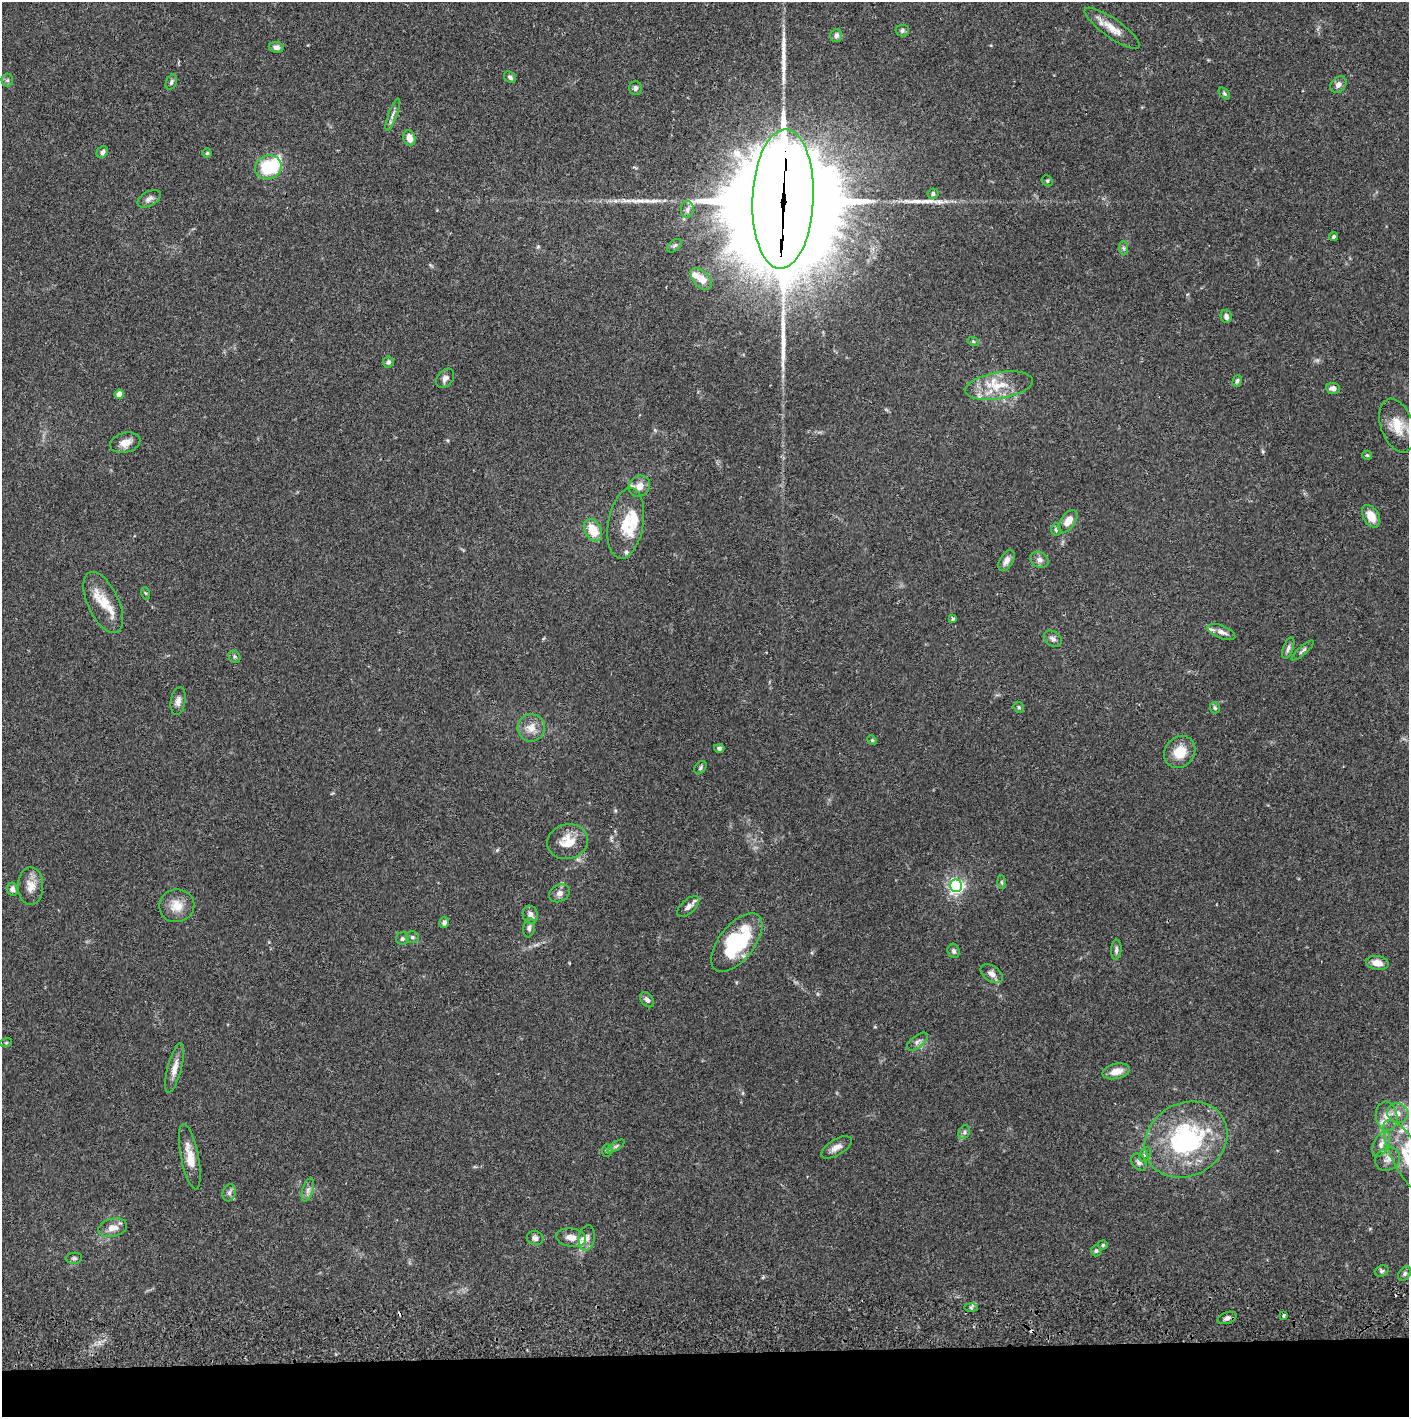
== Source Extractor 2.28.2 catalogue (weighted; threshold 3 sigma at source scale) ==
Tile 8 of 3 x 3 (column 2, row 3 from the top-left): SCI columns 1410-2816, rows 57-1471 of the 4228 x 4358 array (HDU 1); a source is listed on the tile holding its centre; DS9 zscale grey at full resolution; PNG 1411 x 1419 px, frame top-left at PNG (2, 2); each listed source drawn as its Kron ellipse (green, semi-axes under 4 px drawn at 4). Shown black and unused: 4% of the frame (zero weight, under 2 of 3 exposures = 3% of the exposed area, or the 3 px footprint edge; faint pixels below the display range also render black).
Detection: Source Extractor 2.28.2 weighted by HDU 2 'WHT'; one run over the whole footprint, this tile lists its part. Background 0.0682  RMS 0.0048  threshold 0.0218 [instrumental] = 3 sigma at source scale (4.5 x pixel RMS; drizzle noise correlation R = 1.50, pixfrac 1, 0.05/0.05 arcsec/px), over >= 5 px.
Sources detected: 128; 1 inside a brighter object's white glare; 2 cosmic-ray / hot-pixel residue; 4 long thin detections or spike segments (spike, bleed or trail) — neither listed nor drawn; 12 inside a brighter listed object's ellipse — not listed separately; the other 109 listed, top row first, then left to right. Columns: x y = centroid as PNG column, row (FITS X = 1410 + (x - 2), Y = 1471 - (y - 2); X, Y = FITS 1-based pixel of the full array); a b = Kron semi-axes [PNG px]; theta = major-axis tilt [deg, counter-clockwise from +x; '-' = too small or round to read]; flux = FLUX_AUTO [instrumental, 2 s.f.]
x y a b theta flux
1112 28 33 9 -35 7.3
902 31 6 6 - 1.2
836 35 6 5 - 1.9
276 47 7 5 -8 2.1
510 77 6 5 - 1.3
7 80 6 6 - 1
171 82 8 5 67 1.2
1338 85 9 7 48 2.6
635 88 7 6 - 1.3
1224 93 7 4 -46 0.76
393 114 17 4 69 1.8
409 138 8 6 -77 4.5
102 152 6 5 - 1.5
207 153 4 4 - 0.57
268 167 13 12 - 26
1047 181 6 5 - 0.67
933 194 5 5 - 1.1
149 199 13 7 28 2.1
783 199 70 30 87 20000
687 210 8 6 89 1.6
1333 237 5 4 - 0.78
674 246 8 5 40 1
1123 248 7 4 -88 0.98
701 279 13 8 -48 4.8
1226 316 7 5 -75 1.8
973 341 6 3 -19 0.57
388 362 6 5 - 1.4
445 378 11 7 51 2.2
1237 381 6 4 74 0.99
999 385 34 13 9 14
1333 388 7 5 -7 2.3
119 394 4 4 - 5.4
1397 426 28 16 -70 11
125 443 15 10 14 4.5
1367 455 5 4 - 0.58
639 486 11 10 - 4.2
1371 516 12 7 -60 6.7
1068 521 13 7 53 5
626 523 36 17 80 13
593 530 12 8 -61 9.9
1056 530 6 5 - 0.95
1039 560 10 7 -31 2
1006 561 11 6 58 2.7
145 593 6 4 -70 0.64
103 603 33 15 -65 9.8
953 619 3 3 - 1.3
1221 632 15 6 -21 2.6
1053 639 10 7 -37 1.9
1288 648 11 5 70 1.5
1303 650 14 4 42 1.2
234 657 6 5 - 0.86
178 701 14 7 80 2.6
1019 707 6 5 - 0.76
1215 708 5 5 - 0.84
531 728 14 13 - 5.2
872 740 5 4 - 0.52
719 748 5 4 - 1.1
1180 752 17 14 51 9.8
700 768 7 5 54 0.94
568 842 20 17 16 9.1
1001 882 7 4 -89 0.81
31 886 19 12 -90 5.4
956 886 6 6 - 140
12 889 6 5 - 1.8
559 893 11 8 31 2.4
177 906 17 16 - 7.2
688 906 13 7 43 2.6
530 915 9 7 -73 2.3
444 922 6 5 - 1.6
529 928 9 5 80 1.4
412 937 6 5 - 1.2
402 939 6 6 - 1.2
737 942 35 17 52 41
1116 950 10 5 87 1.4
953 951 7 6 - 1.2
1377 963 11 7 -9 4.7
992 974 12 7 -35 2.8
647 1000 8 6 -49 1.8
917 1042 12 6 38 2.1
6 1043 6 3 19 0.5
175 1068 26 7 75 4.5
1116 1071 14 7 13 5.1
1398 1113 11 9 -22 3.6
1387 1116 14 11 -81 5
964 1132 7 5 61 1.1
1186 1140 43 36 31 67
1381 1144 14 7 65 3.2
616 1146 10 4 32 1.1
836 1147 17 7 31 3.5
607 1150 6 5 - 1
1145 1155 8 5 63 1.2
190 1157 33 9 -79 7.9
1387 1159 13 11 30 3.5
1408 1159 43 14 -61 18
1139 1162 9 6 -55 1.8
308 1190 12 5 73 1.9
229 1193 9 6 75 1.6
113 1228 14 9 12 4.4
571 1237 15 9 -8 4.5
535 1238 8 7 - 1.7
587 1238 13 8 80 2.6
1103 1245 5 4 - 0.68
1096 1251 5 4 - 0.76
74 1258 8 5 9 1
1382 1271 7 5 21 0.94
1405 1274 8 5 53 1.3
971 1308 6 4 -1 0.88
1284 1316 3 3 - 1.4
1227 1318 10 5 19 1.8
Overlapping masked pixels (flux is a lower limit): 1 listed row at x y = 783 199
Isophote crosses this tile's border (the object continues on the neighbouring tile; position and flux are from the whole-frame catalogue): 1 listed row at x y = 1408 1159